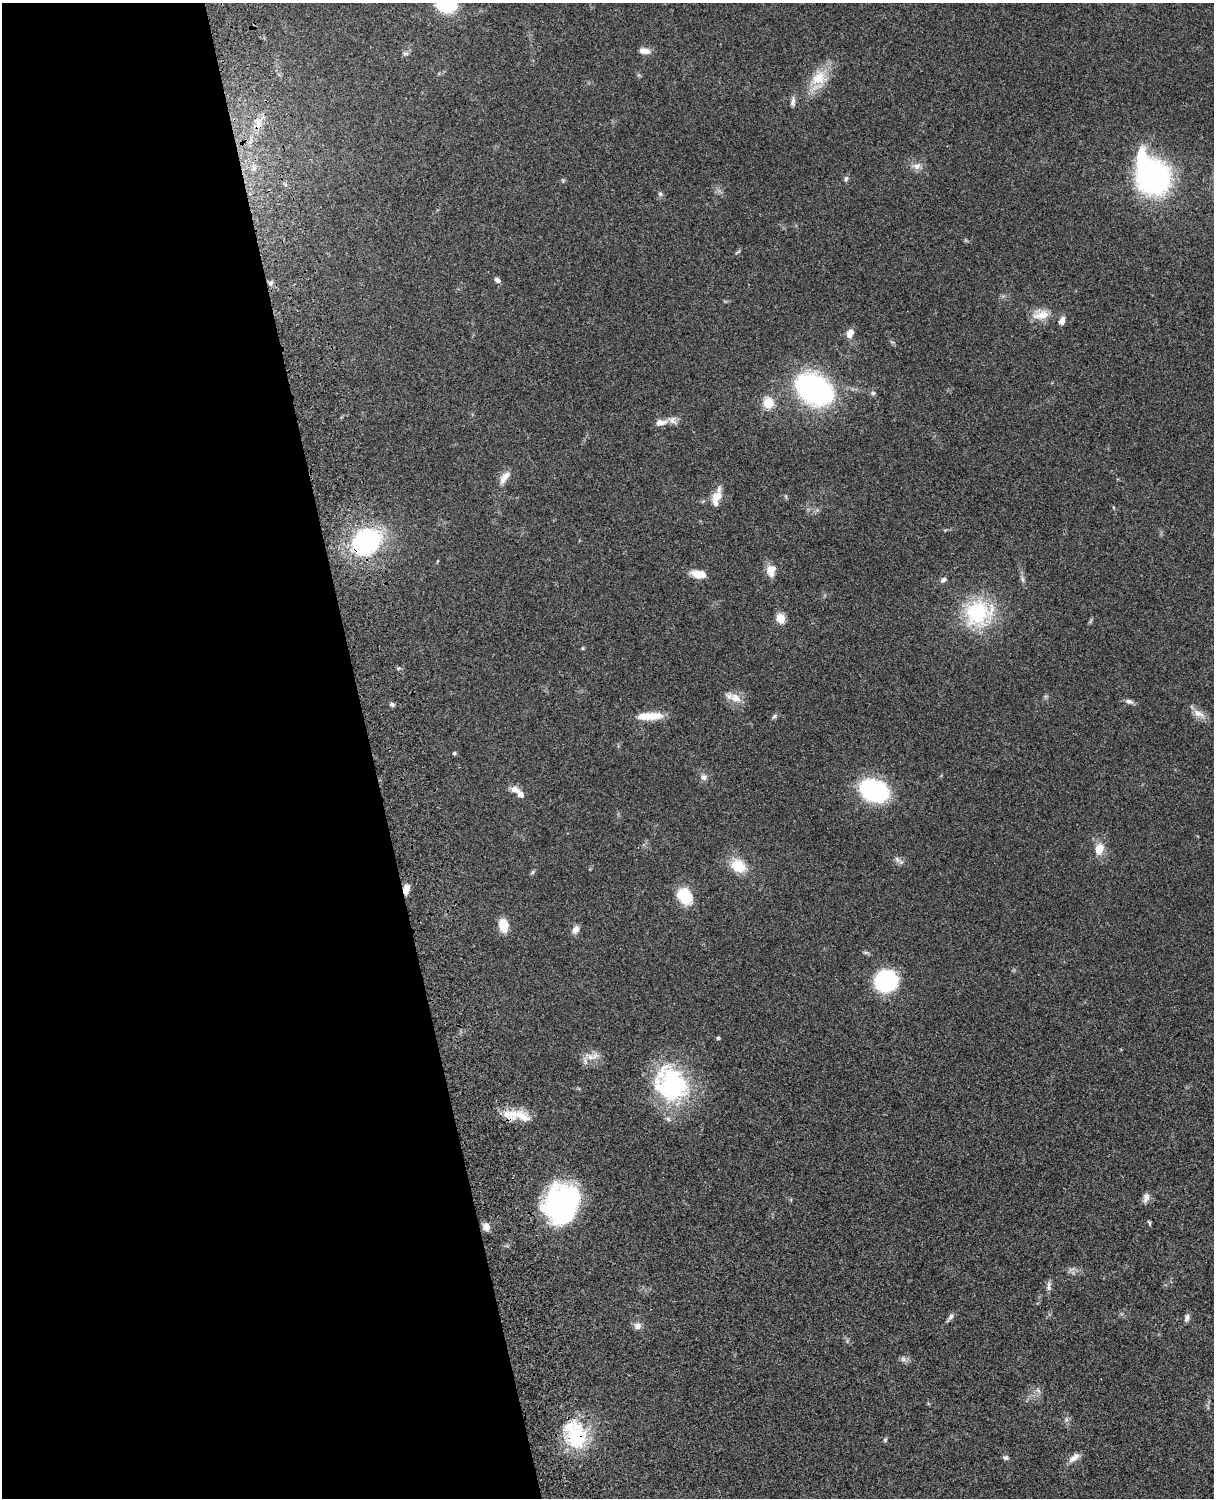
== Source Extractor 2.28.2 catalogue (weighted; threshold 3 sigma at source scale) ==
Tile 5 of 4 x 3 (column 1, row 2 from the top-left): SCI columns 121-1332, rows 1773-3268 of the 5088 x 4927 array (HDU 1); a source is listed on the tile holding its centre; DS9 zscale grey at full resolution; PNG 1216 x 1500 px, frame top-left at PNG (2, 3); no overlay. Shown black and unused: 31% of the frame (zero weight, under 3 of 4 exposures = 6% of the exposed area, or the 3 px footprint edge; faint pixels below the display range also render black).
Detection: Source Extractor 2.28.2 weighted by HDU 2 'WHT'; one run over the whole footprint, this tile lists its part. Background 0.0774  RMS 0.0058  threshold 0.0259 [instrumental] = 3 sigma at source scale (4.5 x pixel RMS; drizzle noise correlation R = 1.50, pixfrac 1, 0.05/0.05 arcsec/px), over >= 5 px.
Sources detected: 76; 1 inside a brighter object's white glare — not listed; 7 inside a brighter listed object's ellipse — not listed separately; the other 68 listed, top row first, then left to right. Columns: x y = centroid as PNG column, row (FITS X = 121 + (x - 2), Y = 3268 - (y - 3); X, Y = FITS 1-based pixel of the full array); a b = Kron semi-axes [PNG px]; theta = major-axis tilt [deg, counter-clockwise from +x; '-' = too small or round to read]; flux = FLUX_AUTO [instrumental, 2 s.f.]
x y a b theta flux
446 5 16 11 -7 39
644 51 14 7 -9 3.6
405 53 8 4 0 1
819 78 23 18 46 14
793 102 12 5 81 2.2
259 123 15 9 86 5.5
917 166 12 9 3 3.5
254 168 7 4 72 1.4
846 178 7 5 73 1.3
1155 178 23 22 - 150
660 194 6 6 - 1.2
738 252 10 2 35 0.69
497 280 7 6 - 1.8
271 283 9 5 53 1.5
1041 315 24 12 12 7.8
1062 321 9 6 70 3.3
849 335 11 8 -34 2.9
814 389 35 24 -33 110
873 393 6 5 - 1.2
768 403 14 13 - 8.5
660 422 14 7 9 4.2
504 478 18 8 53 4.9
716 497 15 11 35 6.1
366 542 12 10 37 210
771 572 17 9 -65 4.9
698 574 17 9 -10 7.2
1023 579 9 4 -81 1.4
943 580 8 5 33 1.5
978 613 32 29 26 46
781 618 5 5 - 25
583 648 4 4 - 0.59
736 698 19 11 -32 6.4
1129 702 11 6 -18 2
392 704 6 5 - 1.2
1198 713 19 8 -27 4.6
650 716 30 8 2 11
774 716 8 5 45 1.2
454 753 4 4 - 0.85
704 777 9 7 -72 2.1
515 789 10 8 -13 3.6
874 791 20 15 -23 91
1099 849 14 10 80 7.1
897 859 9 6 -63 1.7
738 866 14 11 -32 15
533 872 6 4 87 0.8
406 889 10 6 78 5.3
685 896 16 13 -47 20
503 925 15 10 -79 8.6
576 929 11 7 62 3.1
886 981 20 19 - 52
718 1038 5 4 - 0.88
590 1057 12 9 -9 4.7
671 1084 46 38 -53 66
519 1115 32 14 -18 11
1146 1197 13 7 78 2.8
562 1204 35 29 63 110
1149 1223 7 3 -67 0.83
486 1227 9 7 -75 3.4
1049 1286 14 6 87 2.2
950 1317 10 6 58 1.8
1187 1318 11 6 68 1.8
637 1326 10 9 - 2.9
903 1359 8 6 -46 1.6
1038 1390 8 4 -46 1.3
575 1435 39 24 -71 37
885 1440 5 5 - 0.76
1006 1458 7 6 - 1.4
1074 1458 17 8 39 3.7
Overlapping masked pixels (flux is a lower limit): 3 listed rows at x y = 366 542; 406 889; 575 1435
Isophote crosses this tile's border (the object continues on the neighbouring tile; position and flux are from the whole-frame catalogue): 1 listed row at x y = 446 5